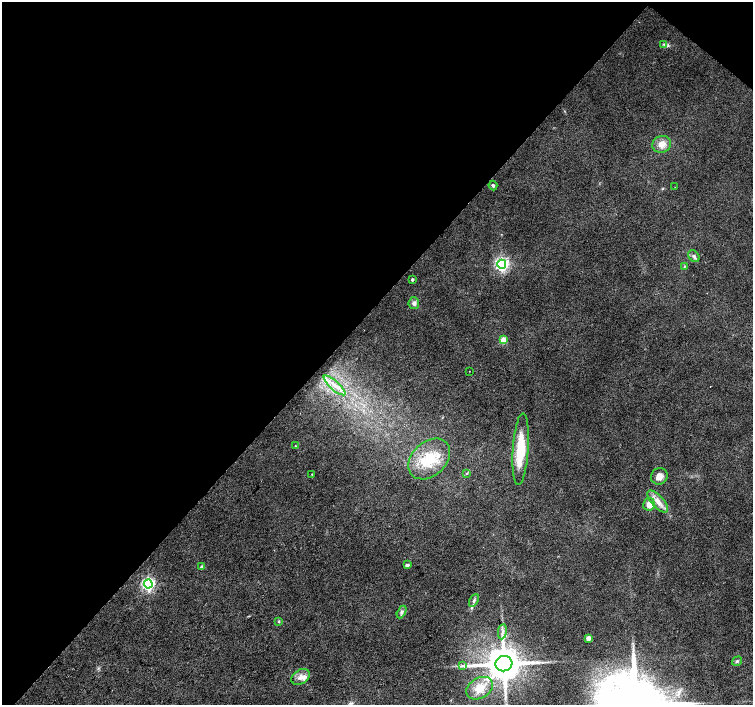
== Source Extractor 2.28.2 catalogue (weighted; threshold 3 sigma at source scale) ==
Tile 2 of 4 x 4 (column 2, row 1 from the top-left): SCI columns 1507-3007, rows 4453-5858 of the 6009 x 6027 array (HDU 1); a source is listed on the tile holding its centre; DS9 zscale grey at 2 x 2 block average (1 PNG px = mean of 2 x 2 image px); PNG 755 x 707 px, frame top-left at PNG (2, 2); each listed source drawn as its Kron ellipse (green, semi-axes under 4 px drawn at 4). Shown black and unused: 45% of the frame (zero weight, under 2 of 3 exposures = <1% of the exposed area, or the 3 px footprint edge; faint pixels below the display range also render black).
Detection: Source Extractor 2.28.2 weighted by HDU 2 'WHT'; one run over the whole footprint, this tile lists its part. Background 0.0153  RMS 0.0065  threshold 0.0292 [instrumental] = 3 sigma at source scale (4.5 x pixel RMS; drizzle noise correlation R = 1.50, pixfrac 1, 0.0396/0.0396 arcsec/px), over >= 5 px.
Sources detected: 35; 2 inside a brighter listed object's ellipse — not listed separately; the other 33 listed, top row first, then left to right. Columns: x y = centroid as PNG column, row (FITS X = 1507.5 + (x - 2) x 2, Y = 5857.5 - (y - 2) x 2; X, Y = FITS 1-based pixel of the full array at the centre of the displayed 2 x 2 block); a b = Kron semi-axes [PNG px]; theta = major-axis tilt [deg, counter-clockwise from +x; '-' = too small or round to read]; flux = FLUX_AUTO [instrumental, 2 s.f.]
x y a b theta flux
663 44 3 3 - 1.8
662 144 9 8 - 15
493 186 5 4 - 2.5
675 187 2 2 - 0.93
694 256 6 5 - 4.4
502 264 4 4 - 430
684 266 3 3 - 1.4
412 279 3 2 - 3.1
414 303 6 5 - 5.3
503 340 3 3 - 34
469 371 2 2 - 0.49
335 385 14 4 -42 14
295 446 3 2 - 0.93
521 449 36 8 86 63
429 459 23 17 43 58
467 473 3 2 - 1.2
312 474 3 2 - 0.85
659 476 8 8 - 11
658 501 14 6 -47 14
649 504 6 6 - 13
407 565 2 2 - 7.7
202 567 3 3 - 4.2
148 584 4 4 - 380
474 600 7 4 64 3.3
402 612 7 4 62 3.4
279 621 3 3 - 1.4
502 632 7 2 82 3.5
588 638 3 3 - 18
737 661 5 3 - 2.4
504 664 8 7 - 5300
462 665 4 2 - 1.9
301 677 10 7 32 10
480 688 14 10 30 31
Diffuse or blended objects may show on this block-average render without a row.